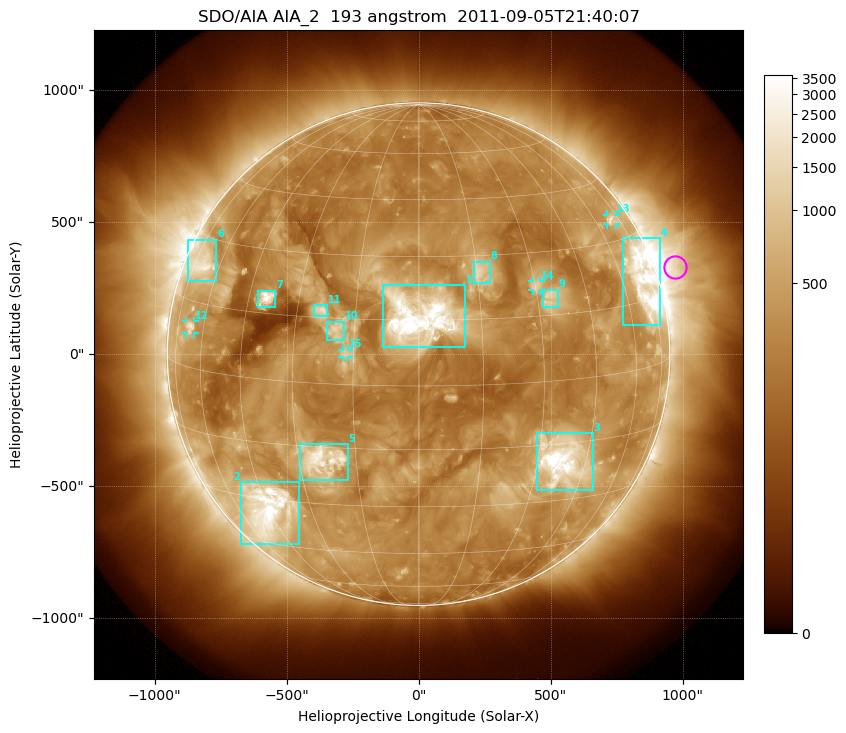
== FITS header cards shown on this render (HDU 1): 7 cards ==
TELESCOP= 'SDO/AIA'
INSTRUME= 'AIA_2'
WAVELNTH=                  193
WAVEUNIT= 'angstrom'
DATE-OBS= '2011-09-05T21:40:07.84'
CTYPE1  = 'HPLN-TAN'
CTYPE2  = 'HPLT-TAN'

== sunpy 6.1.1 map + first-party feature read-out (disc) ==
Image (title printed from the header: SDO/AIA AIA_2  193 angstrom  2011-09-05T21:40:07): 1024 x 1024 px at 2.4 arcsec/px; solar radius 952 arcsec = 397 px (full disc in frame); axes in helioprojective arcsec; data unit not stated in the header (colour bar unlabelled)
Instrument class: DISC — disc imager (sunpy class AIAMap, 193 A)
Bright regions (active regions / flare kernels): reference = the median radial profile (limb darkening/brightening removed); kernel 9 px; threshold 5 sigma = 629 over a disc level ~291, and >= 1.15x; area >= 12 px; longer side >= 10 px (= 24 arcsec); searched inside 0.97 R_sun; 15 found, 15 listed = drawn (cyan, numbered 1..; 4 of them under ~33 arcsec drawn as corner ticks so the feature stays visible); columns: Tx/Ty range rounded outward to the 5 arcsec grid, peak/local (2 s.f.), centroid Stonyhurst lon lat
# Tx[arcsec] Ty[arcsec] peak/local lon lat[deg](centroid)
1 -135..180 25..265 22 +1 +16
2 -675..-450 -720..-485 17 -46 -33
3 445..660 -515..-300 18 +37 -19
4 775..915 110..440 13 +70 +19
5 -450..-265 -475..-340 8.3 -24 -18
6 -875..-765 275..435 7.2 -70 +24
7 -610..-540 180..240 12 -39 +19
8 210..270 265..350 4.6 +16 +26
9 470..530 180..245 4.2 +34 +19
10 -350..-280 50..125 4.7 -19 +12
11 -395..-345 145..185 5.5 -24 +17
12 -880..-850 80..125 5.3 -67 +9
13 715..750 490..530 4.6 +69 +35
14 430..460 240..275 3.9 +30 +22
15 -290..-265 -10..20 3.5 -17 +7
Off-limb structures (1.02-1.3 R_sun): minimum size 162 px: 10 found; the strongest spans PA ~260..310 deg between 1.02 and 1.3 R_sun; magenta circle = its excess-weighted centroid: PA ~290 deg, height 1.08 R_sun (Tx ~975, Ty ~330 arcsec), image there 3.3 x the reference